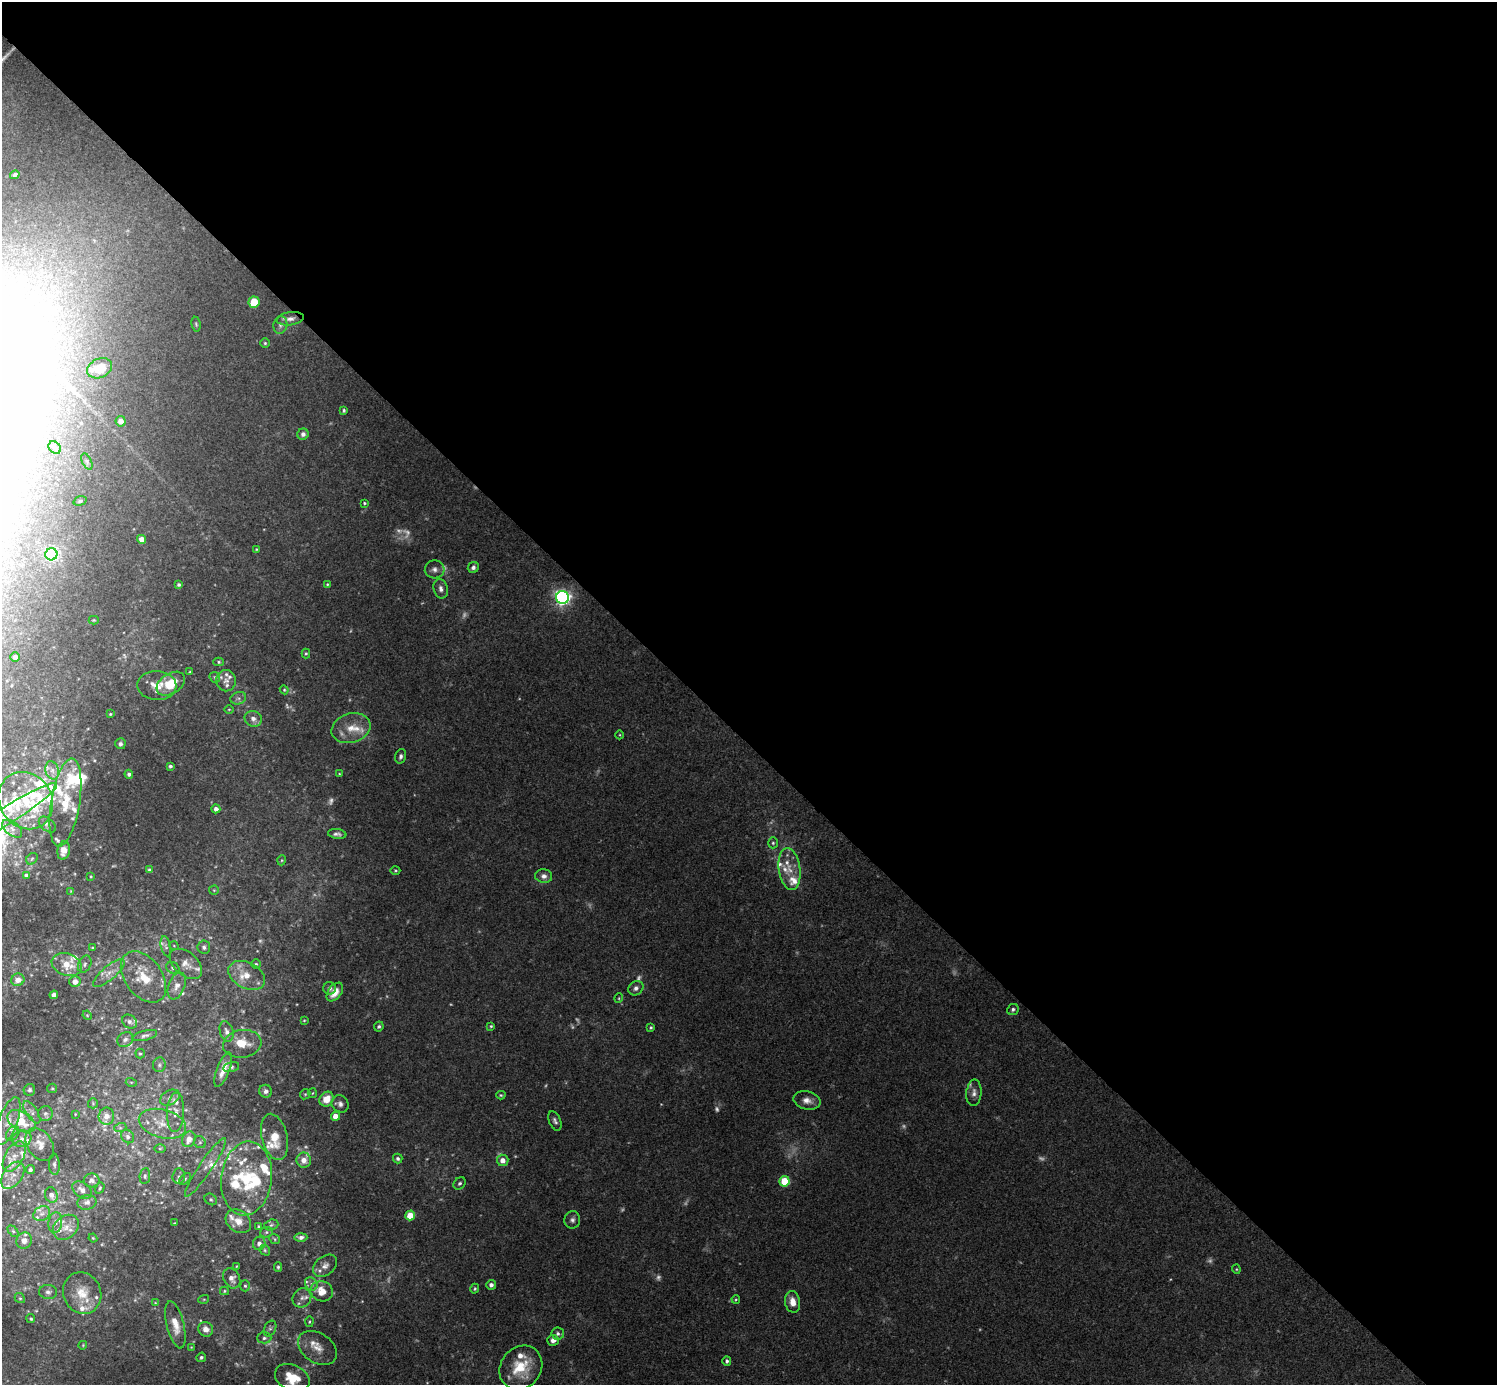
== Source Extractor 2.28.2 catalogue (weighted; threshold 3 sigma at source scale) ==
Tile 8 of 4 x 4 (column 4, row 2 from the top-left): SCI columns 4491-5985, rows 3065-4447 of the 5988 x 5988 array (HDU 1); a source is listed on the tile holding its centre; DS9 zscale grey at full resolution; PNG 1499 x 1387 px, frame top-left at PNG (2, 2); each listed source drawn as its Kron ellipse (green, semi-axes under 4 px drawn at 4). Shown black and unused: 54% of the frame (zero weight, under 3 of 4 exposures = <1% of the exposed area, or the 3 px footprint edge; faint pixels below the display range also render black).
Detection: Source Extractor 2.28.2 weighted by HDU 2 'WHT'; one run over the whole footprint, this tile lists its part. Background 0.118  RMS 0.0062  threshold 0.0281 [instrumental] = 3 sigma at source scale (4.5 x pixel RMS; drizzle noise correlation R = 1.50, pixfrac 1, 0.05/0.05 arcsec/px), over >= 5 px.
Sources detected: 307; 37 too faint to see at this stretch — neither listed nor drawn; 68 inside a brighter listed object's ellipse — not listed separately; the other 202 listed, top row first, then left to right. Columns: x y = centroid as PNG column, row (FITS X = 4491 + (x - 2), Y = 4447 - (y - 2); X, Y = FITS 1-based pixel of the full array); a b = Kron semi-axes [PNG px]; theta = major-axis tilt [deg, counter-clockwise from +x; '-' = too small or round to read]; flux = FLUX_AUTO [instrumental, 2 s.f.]
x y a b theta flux
15 175 5 3 - 1.6
254 302 5 5 - 15
290 319 13 6 8 3.5
196 324 7 4 -81 1
280 325 9 7 80 2.1
265 343 4 4 - 0.87
100 368 13 9 26 11
344 410 4 3 - 1.1
121 421 5 5 - 4.2
303 434 6 5 - 2.5
55 448 7 5 -49 1.7
87 462 9 4 -64 1.2
80 501 7 4 15 1.3
364 503 3 3 - 0.83
141 539 4 4 - 5.4
256 549 4 3 - 0.59
51 554 6 6 - 120
473 567 6 5 - 2
435 569 10 9 - 3.2
327 584 4 3 - 0.67
179 585 4 3 - 1.1
441 589 10 7 -74 2.9
562 597 6 6 - 250
94 620 5 4 - 0.71
306 653 5 4 - 0.81
15 657 5 4 - 1.9
219 662 5 4 - 0.82
190 672 3 3 - 0.58
215 677 6 5 - 1
226 681 10 10 - 3.5
171 684 15 10 33 15
157 685 19 14 -2 9.9
284 690 4 4 - 0.8
238 698 8 6 19 2
229 709 5 3 - 0.58
110 714 3 3 - 0.7
253 719 9 7 -28 3.8
351 728 20 14 17 12
620 735 4 3 - 0.55
120 744 5 5 - 2
401 756 7 5 73 2
170 766 4 3 - 1.3
52 770 9 7 -75 3.4
129 774 4 4 - 1.6
339 774 4 3 - 0.59
26 801 30 26 -55 30
65 803 45 14 81 26
216 809 4 4 - 3
5 817 61 8 32 21
47 825 10 6 -41 1.9
12 829 12 6 -39 3.9
337 834 9 5 -7 2.2
773 843 5 5 - 1.1
64 851 9 6 81 5.2
32 859 6 5 - 1.1
282 860 5 3 - 0.65
789 869 21 10 -82 10
149 870 4 4 - 1.3
395 870 5 4 - 0.81
26 875 4 3 - 1.4
91 876 4 3 - 0.74
544 876 8 7 - 3.3
214 890 5 5 - 0.79
71 891 4 4 - 0.53
166 946 10 5 -78 1.7
174 946 4 3 - 0.47
204 947 7 6 - 1.7
92 948 4 3 - 0.6
85 964 9 6 65 2.2
186 964 19 11 -41 6.8
256 964 4 4 - 0.93
67 965 15 11 -21 12
173 968 7 5 -30 1.5
109 973 20 7 40 5.6
247 975 19 13 -28 11
143 977 29 18 -53 20
18 980 7 6 - 5.5
75 982 5 5 - 4.9
177 986 14 8 68 4.7
330 988 6 6 - 2
636 988 8 7 - 2.4
335 992 10 6 53 7.2
54 995 4 4 - 2.9
619 998 5 3 - 0.59
1013 1009 6 5 - 1.5
87 1015 5 4 - 0.59
304 1020 3 3 - 0.59
129 1022 8 6 -36 2.2
491 1026 4 4 - 0.88
379 1027 5 4 - 1.3
651 1027 4 3 - 0.94
227 1031 10 6 -75 3
145 1036 13 5 14 2.1
125 1039 8 7 - 2.1
242 1044 19 14 8 11
140 1054 5 4 - 0.89
159 1065 7 6 - 1.5
231 1067 8 5 14 1.3
223 1070 18 6 69 6.7
131 1082 5 3 - 0.66
52 1088 5 4 - 0.76
29 1090 6 5 - 1.5
266 1091 6 6 - 2.4
313 1093 5 3 - 0.64
974 1093 13 7 85 3.6
305 1094 5 4 - 0.89
501 1095 4 4 - 0.81
170 1098 10 7 29 2.6
327 1099 8 6 55 9.1
807 1100 13 9 -13 5
93 1103 5 5 - 0.8
340 1104 9 8 - 2.9
32 1112 13 5 -56 3.2
175 1112 20 8 87 5.6
45 1113 7 7 - 2.2
75 1114 4 4 - 0.51
106 1116 8 7 - 4.6
335 1116 4 4 - 7.8
8 1121 25 9 70 9.1
21 1121 15 9 -30 16
555 1121 10 5 -67 2
162 1124 24 14 -14 12
120 1128 6 4 18 1
13 1134 8 6 54 2.2
128 1137 7 6 - 1.9
275 1137 24 12 -76 12
22 1139 9 8 - 3.9
189 1139 8 6 65 5.8
200 1142 6 5 - 1.5
40 1145 18 12 -56 7.6
160 1148 6 4 1 0.81
14 1156 16 9 60 6.8
398 1159 5 4 - 1.6
304 1160 7 7 - 5
503 1160 6 6 - 5.1
54 1164 11 5 -87 1.8
205 1167 35 6 56 6.9
30 1170 4 4 - 1.3
13 1175 15 9 54 6.7
145 1176 8 5 82 1.3
179 1176 7 6 - 1.7
246 1178 37 25 83 42
185 1179 7 4 46 1
92 1180 8 7 - 2
785 1181 5 5 - 29
460 1183 7 5 43 1.4
100 1188 6 4 61 0.91
82 1190 11 7 -37 4.1
51 1195 8 6 -70 3.4
211 1199 6 5 - 1.2
87 1202 9 7 11 3.4
42 1214 9 7 35 3.2
410 1215 5 4 - 16
572 1220 8 8 - 2.4
238 1221 14 10 -37 7.2
55 1222 10 7 83 3.2
174 1223 4 3 - 0.5
271 1225 7 5 18 1.3
259 1226 4 3 - 0.81
66 1227 14 11 40 7.1
13 1231 6 4 -45 1
266 1232 6 5 - 1.2
301 1237 6 4 1 2.6
93 1238 4 3 - 0.63
275 1239 6 4 -40 0.88
24 1241 8 7 - 3.3
259 1243 6 6 - 2.9
265 1250 6 5 - 0.96
237 1266 4 2 - 0.46
325 1266 13 9 37 4.7
278 1267 5 3 - 1
1236 1269 4 4 - 0.68
232 1278 11 8 -60 4.2
311 1284 7 6 - 2.1
491 1285 5 5 - 2.2
245 1286 5 5 - 1.1
475 1289 5 4 - 0.96
224 1291 4 4 - 0.79
322 1291 11 10 - 11
48 1292 9 7 -6 2.3
82 1293 21 18 -66 15
20 1298 5 4 - 0.89
302 1298 10 9 - 3.5
204 1299 5 3 - 0.63
736 1299 4 4 - 0.73
793 1302 11 7 -79 7
155 1303 4 3 - 0.51
31 1319 4 4 - 0.95
309 1322 5 4 - 0.8
175 1325 24 8 -76 8.8
206 1329 8 7 - 4.4
270 1329 8 5 62 1.7
558 1333 6 6 - 2
264 1338 7 5 0 1.8
553 1340 6 5 - 4
83 1345 4 3 - 0.59
191 1347 4 4 - 0.55
317 1348 21 14 -34 9.3
201 1357 5 4 - 1.3
727 1361 4 4 - 1.6
521 1368 23 20 49 23
292 1378 18 12 -26 18
Isophote crosses this tile's border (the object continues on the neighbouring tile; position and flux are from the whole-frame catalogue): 3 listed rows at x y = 5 817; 8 1121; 292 1378